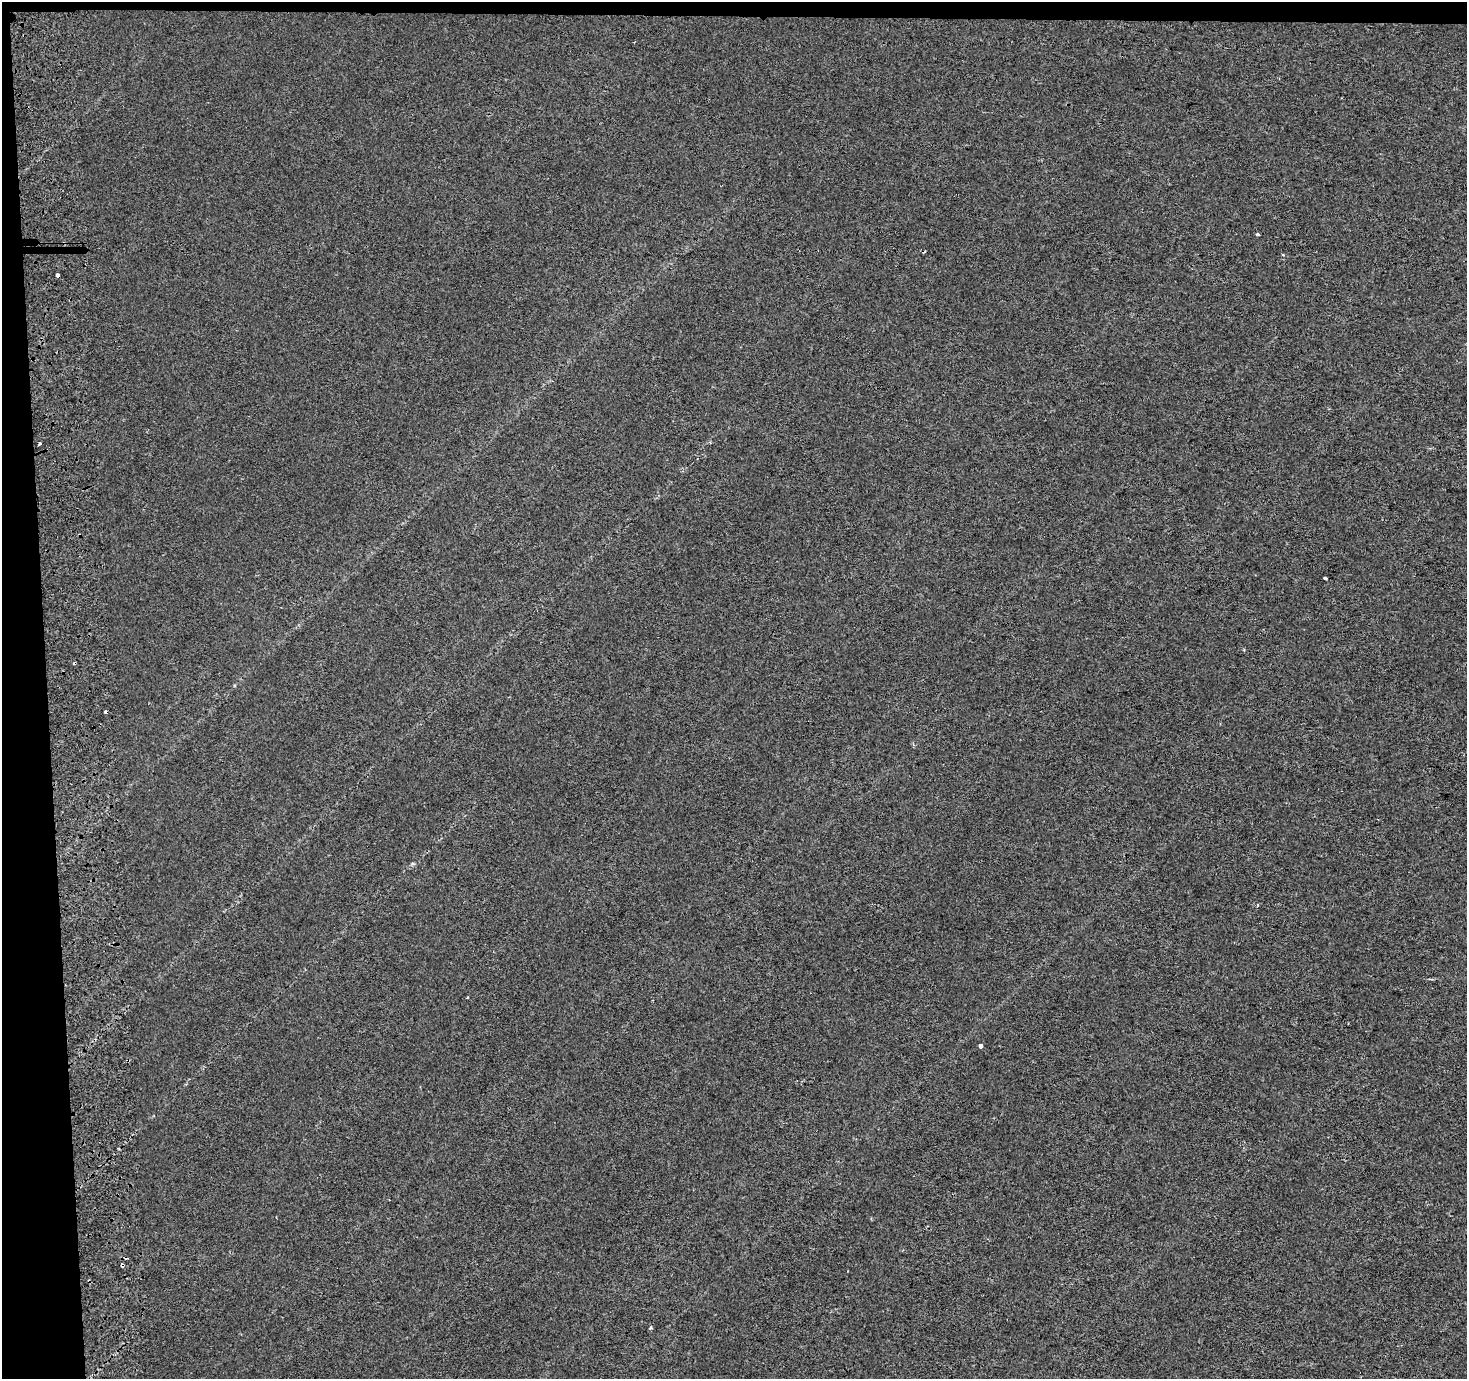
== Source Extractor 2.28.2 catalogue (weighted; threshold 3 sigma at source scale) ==
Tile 1 of 3 x 3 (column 1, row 1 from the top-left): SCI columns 1-1465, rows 2756-4132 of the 4459 x 4133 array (HDU 1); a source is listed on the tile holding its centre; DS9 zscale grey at full resolution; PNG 1469 x 1381 px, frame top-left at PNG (2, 2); no overlay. Shown black and unused: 4% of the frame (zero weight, under 2 of 3 exposures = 3% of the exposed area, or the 3 px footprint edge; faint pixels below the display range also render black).
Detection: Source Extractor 2.28.2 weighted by HDU 2 'WHT'; one run over the whole footprint, this tile lists its part. Background 0.00112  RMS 0.0055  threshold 0.0247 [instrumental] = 3 sigma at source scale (4.5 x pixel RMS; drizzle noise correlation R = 1.50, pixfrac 1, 0.0396/0.0396 arcsec/px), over >= 5 px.
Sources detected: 13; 5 cosmic-ray / hot-pixel residue — not listed; the other 8 listed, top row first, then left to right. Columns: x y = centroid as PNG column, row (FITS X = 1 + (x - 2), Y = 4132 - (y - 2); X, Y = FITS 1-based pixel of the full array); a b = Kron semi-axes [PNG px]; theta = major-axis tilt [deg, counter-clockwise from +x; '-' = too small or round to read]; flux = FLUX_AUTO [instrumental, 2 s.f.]
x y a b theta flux
1258 235 3 3 - 3.3
1283 255 3 3 - 0.59
57 276 4 3 - 6.2
1325 578 3 2 - 1.1
467 998 3 2 - 0.76
980 1046 4 3 - 3.3
122 1265 3 3 - 6.8
650 1328 5 3 - 0.59
Overlapping masked pixels (flux is a lower limit): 2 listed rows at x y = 57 276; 122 1265